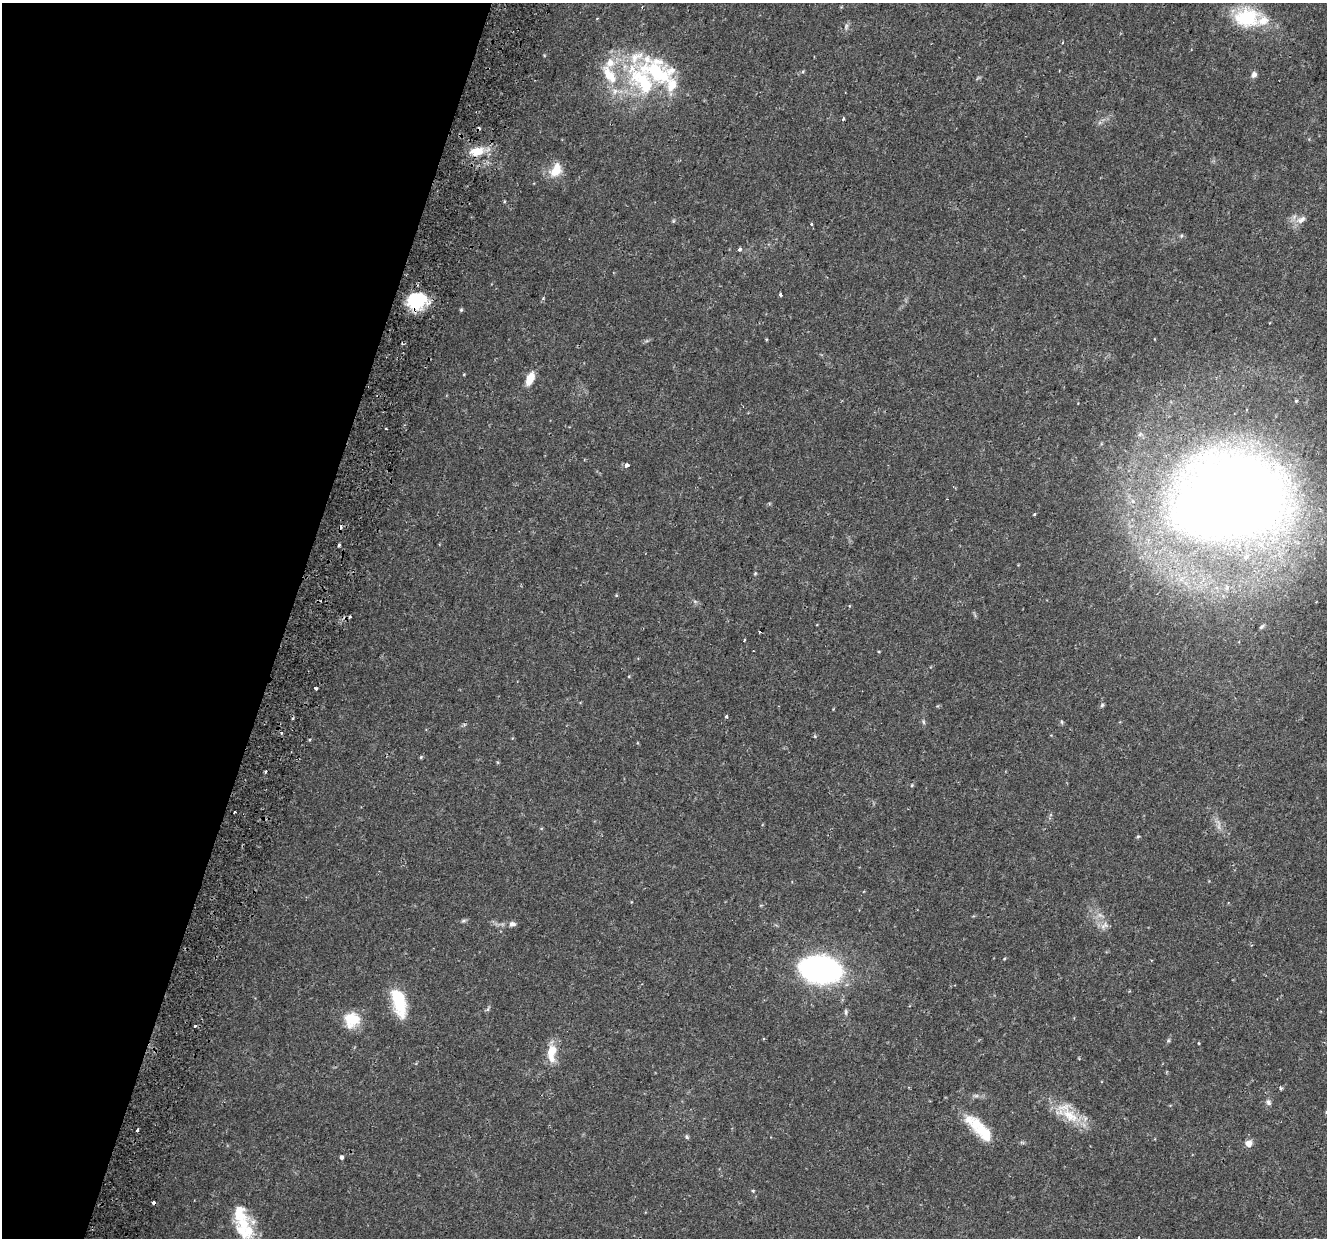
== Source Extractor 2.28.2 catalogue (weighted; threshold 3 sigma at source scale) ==
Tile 9 of 4 x 4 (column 1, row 3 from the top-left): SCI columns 77-1401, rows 1590-2825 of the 5443 x 5590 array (HDU 1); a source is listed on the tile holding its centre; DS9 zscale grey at full resolution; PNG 1329 x 1240 px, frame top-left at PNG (2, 3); no overlay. Shown black and unused: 22% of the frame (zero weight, under 2 of 3 exposures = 5% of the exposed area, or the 3 px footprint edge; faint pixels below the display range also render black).
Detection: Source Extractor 2.28.2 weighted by HDU 2 'WHT'; one run over the whole footprint, this tile lists its part. Background 0.0371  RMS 0.0039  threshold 0.0178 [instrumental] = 3 sigma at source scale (4.5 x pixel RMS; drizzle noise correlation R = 1.50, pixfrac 1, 0.0396/0.0396 arcsec/px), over >= 5 px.
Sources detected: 82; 1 too faint to see at this stretch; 1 inside a brighter object's white glare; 4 cosmic-ray / hot-pixel residue — not listed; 15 inside a brighter listed object's ellipse — not listed separately; the other 61 listed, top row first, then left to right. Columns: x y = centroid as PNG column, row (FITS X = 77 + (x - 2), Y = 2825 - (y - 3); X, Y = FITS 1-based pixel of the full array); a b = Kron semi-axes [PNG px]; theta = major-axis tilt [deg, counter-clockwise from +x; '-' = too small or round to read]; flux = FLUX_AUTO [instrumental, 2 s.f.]
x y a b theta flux
1247 18 35 24 1 22
597 19 4 2 - 0.31
846 26 9 4 82 0.88
803 71 5 4 - 0.45
1059 71 3 2 - 0.27
1254 75 8 6 62 1.5
642 81 65 39 -80 48
843 119 4 3 - 0.5
477 151 16 10 11 7.2
556 170 19 13 58 6.8
1301 220 15 9 33 2.8
673 221 6 4 71 0.45
811 224 3 3 - 0.81
1181 236 6 3 71 0.46
740 249 4 3 - 1.2
780 295 3 3 - 3.3
417 300 20 17 20 20
461 310 5 5 - 0.51
530 378 15 8 66 5.3
1140 434 7 5 44 0.9
627 465 4 4 - 1.5
1234 499 70 52 4 900
1034 514 4 4 - 0.4
339 545 3 3 - 0.84
1246 557 9 6 37 1.4
755 573 4 4 - 0.4
1261 627 7 4 43 0.57
760 632 3 2 - 0.41
744 640 4 2 - 0.3
316 688 4 3 - 2.6
1102 705 5 5 - 0.65
726 716 3 3 - 1.4
923 722 8 4 -81 0.64
1062 722 6 4 -71 0.47
281 733 4 3 - 1
421 757 6 4 46 0.45
265 771 3 3 - 0.49
912 785 4 4 - 0.43
234 812 3 3 - 1.1
1138 836 5 4 - 0.51
463 921 8 3 19 0.67
512 924 9 7 8 1.5
1104 925 14 7 43 2.1
820 969 39 24 -9 99
398 1001 33 13 -75 18
846 1012 8 5 -88 0.78
352 1020 19 18 - 9.4
195 1026 3 3 - 0.65
1198 1043 4 3 - 0.29
551 1051 18 11 67 6.7
1281 1088 5 4 - 0.55
1268 1102 8 6 -59 1.2
1069 1113 42 17 -47 12
977 1124 35 17 -34 12
138 1130 4 3 - 2.1
687 1137 7 4 -71 0.61
1249 1143 5 5 - 4.7
341 1157 4 4 - 1
753 1191 4 4 - 0.38
154 1203 4 3 - 1.8
240 1214 29 19 -75 9.9
Overlapping masked pixels (flux is a lower limit): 3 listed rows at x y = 417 300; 1234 499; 154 1203
Isophote crosses this tile's border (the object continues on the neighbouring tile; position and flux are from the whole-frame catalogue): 1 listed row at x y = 1234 499